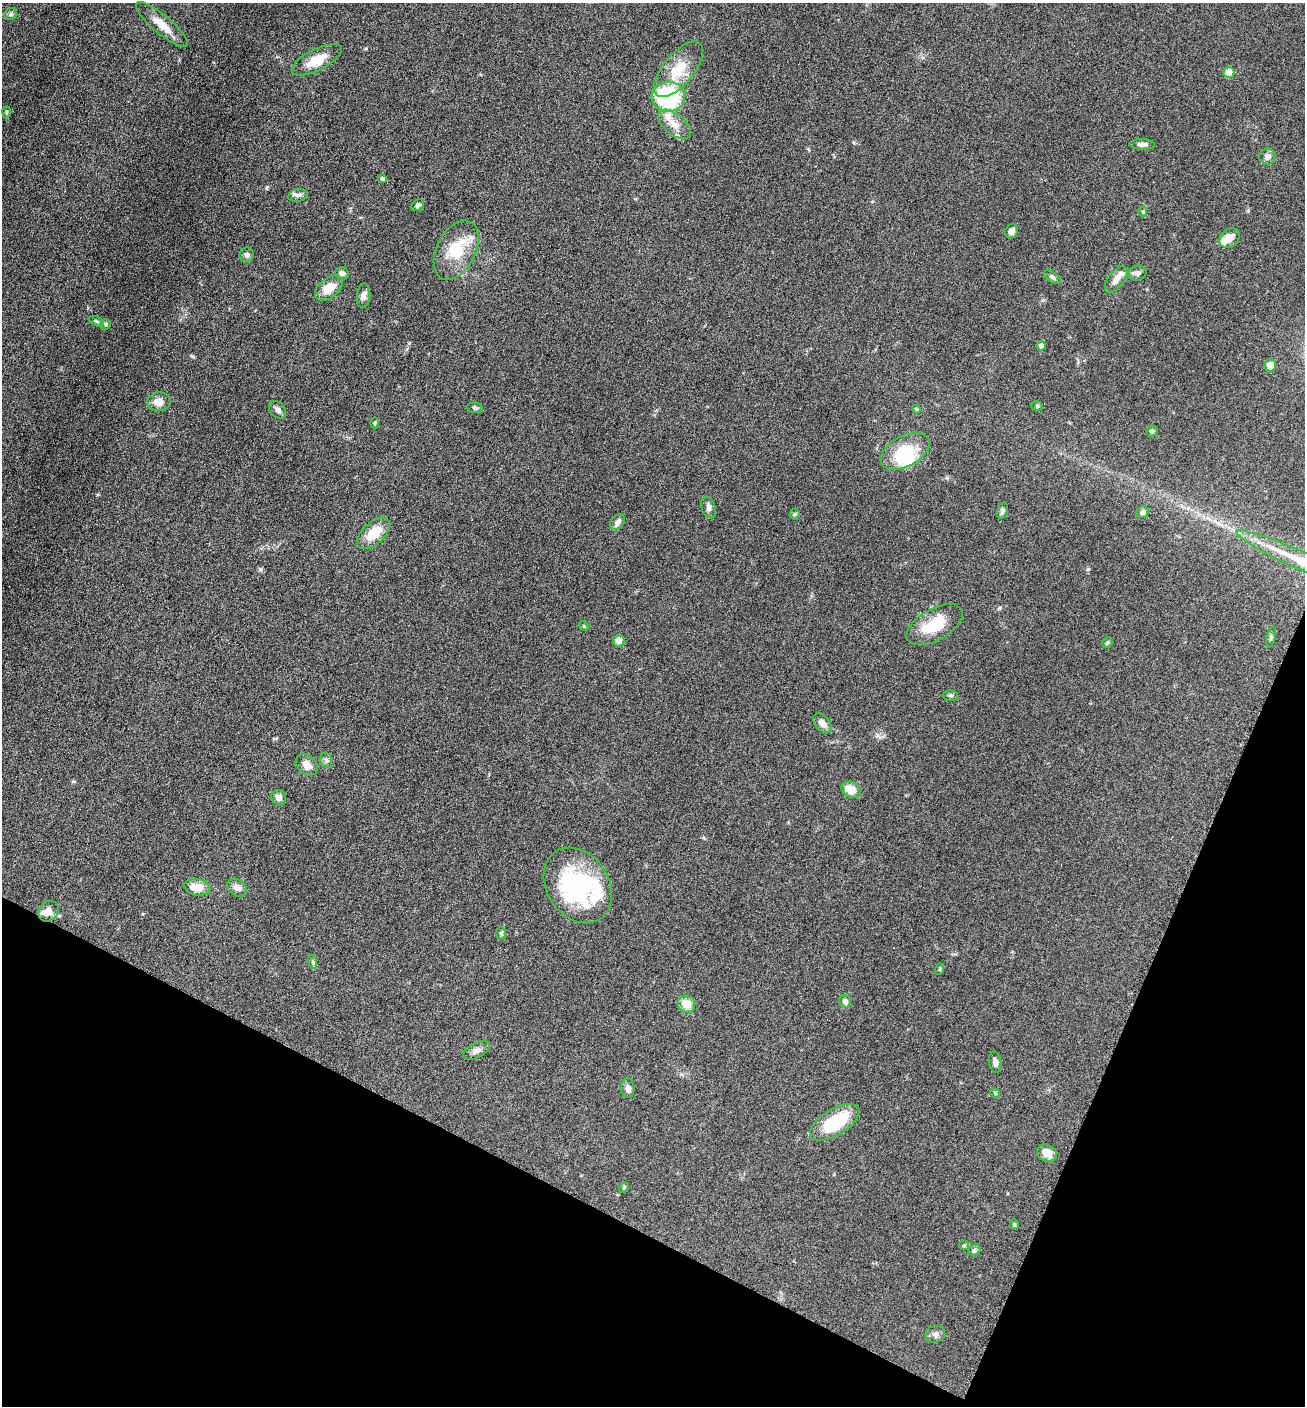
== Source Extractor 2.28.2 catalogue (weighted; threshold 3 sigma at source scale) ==
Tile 15 of 4 x 4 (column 3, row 4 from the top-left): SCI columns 2892-4194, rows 6-1409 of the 5649 x 5632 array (HDU 1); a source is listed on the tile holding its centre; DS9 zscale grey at full resolution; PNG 1307 x 1408 px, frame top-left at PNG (2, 3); each listed source drawn as its Kron ellipse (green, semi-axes under 4 px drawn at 4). Shown black and unused: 21% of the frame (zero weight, under 6 of 12 exposures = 1% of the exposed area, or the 3 px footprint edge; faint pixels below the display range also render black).
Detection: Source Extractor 2.28.2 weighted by HDU 2 'WHT'; one run over the whole footprint, this tile lists its part. Background 0.088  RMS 0.0039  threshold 0.0158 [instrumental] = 3 sigma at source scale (4.09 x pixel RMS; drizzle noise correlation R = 1.36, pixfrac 0.8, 0.05/0.05 arcsec/px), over >= 5 px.
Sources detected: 80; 2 inside a brighter object's white glare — neither listed nor drawn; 4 inside a brighter listed object's ellipse — not listed separately; the other 74 listed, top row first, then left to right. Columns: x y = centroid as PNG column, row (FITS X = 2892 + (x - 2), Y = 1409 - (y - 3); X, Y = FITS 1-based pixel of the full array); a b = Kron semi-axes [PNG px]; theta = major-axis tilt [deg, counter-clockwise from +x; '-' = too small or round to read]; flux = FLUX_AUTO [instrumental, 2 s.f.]
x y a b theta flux
11 14 6 5 - 0.74
162 25 33 9 -40 6.1
317 60 27 10 27 6.5
678 69 34 15 51 10
1229 72 5 5 - 3.8
668 97 17 15 -1 48
6 112 6 4 88 0.47
674 124 19 10 -39 4.3
1142 144 13 5 -1 1.4
1267 157 8 8 - 1.5
383 179 4 4 - 0.76
298 195 10 6 12 1.3
418 205 7 5 41 0.91
1143 212 5 4 - 0.5
1011 231 7 6 - 2
1230 238 11 8 41 3.3
456 250 32 19 63 14
247 255 7 7 - 1.1
342 273 7 6 - 1.3
1137 273 9 7 15 1.4
1052 277 10 5 -38 0.84
1116 279 15 7 52 3.3
329 288 16 9 37 5.7
364 296 12 6 85 1.8
96 321 8 4 -27 0.65
105 324 5 5 - 0.62
1041 346 4 4 - 1.4
1270 365 6 6 - 3.1
159 402 12 9 5 3.7
1037 406 5 5 - 0.55
475 408 8 5 -9 0.67
916 409 4 4 - 0.43
278 410 10 7 -48 1.4
375 423 6 4 88 0.39
1152 431 6 5 - 0.88
905 451 26 15 28 14
709 507 11 7 -71 1.5
1002 511 8 5 76 0.99
1143 512 6 5 - 1.4
795 514 5 5 - 0.51
617 522 9 6 50 1.6
374 533 20 11 42 8.5
1299 560 68 9 -24 19
935 625 31 16 29 12
584 626 5 4 - 0.32
1271 637 10 4 77 0.63
619 641 6 6 - 2.1
1107 643 6 5 - 0.6
950 695 7 5 0 0.67
822 723 11 7 -51 2.4
326 760 8 5 -77 0.91
307 765 12 9 -44 3
851 790 10 7 -26 5.3
279 797 7 7 - 1.9
578 885 40 31 -57 39
197 887 13 8 -10 4.9
237 888 11 8 -36 2.1
49 911 11 9 53 2.8
501 933 6 5 - 0.62
313 962 7 4 -72 0.62
940 969 6 4 72 0.43
845 1001 6 6 - 1.3
686 1004 9 8 - 5.1
476 1051 14 7 28 1.9
995 1062 10 6 -82 1.7
628 1088 10 6 -90 1.4
995 1093 5 4 - 0.46
835 1122 28 13 32 18
1047 1153 10 8 -27 3.6
624 1188 5 4 - 0.42
1014 1225 5 4 - 0.48
964 1245 5 5 - 0.44
974 1250 6 5 - 0.81
935 1334 10 8 19 1.5
Overlapping masked pixels (flux is a lower limit): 1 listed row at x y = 1299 560
Isophote crosses this tile's border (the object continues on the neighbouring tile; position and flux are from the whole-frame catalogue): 1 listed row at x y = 1299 560